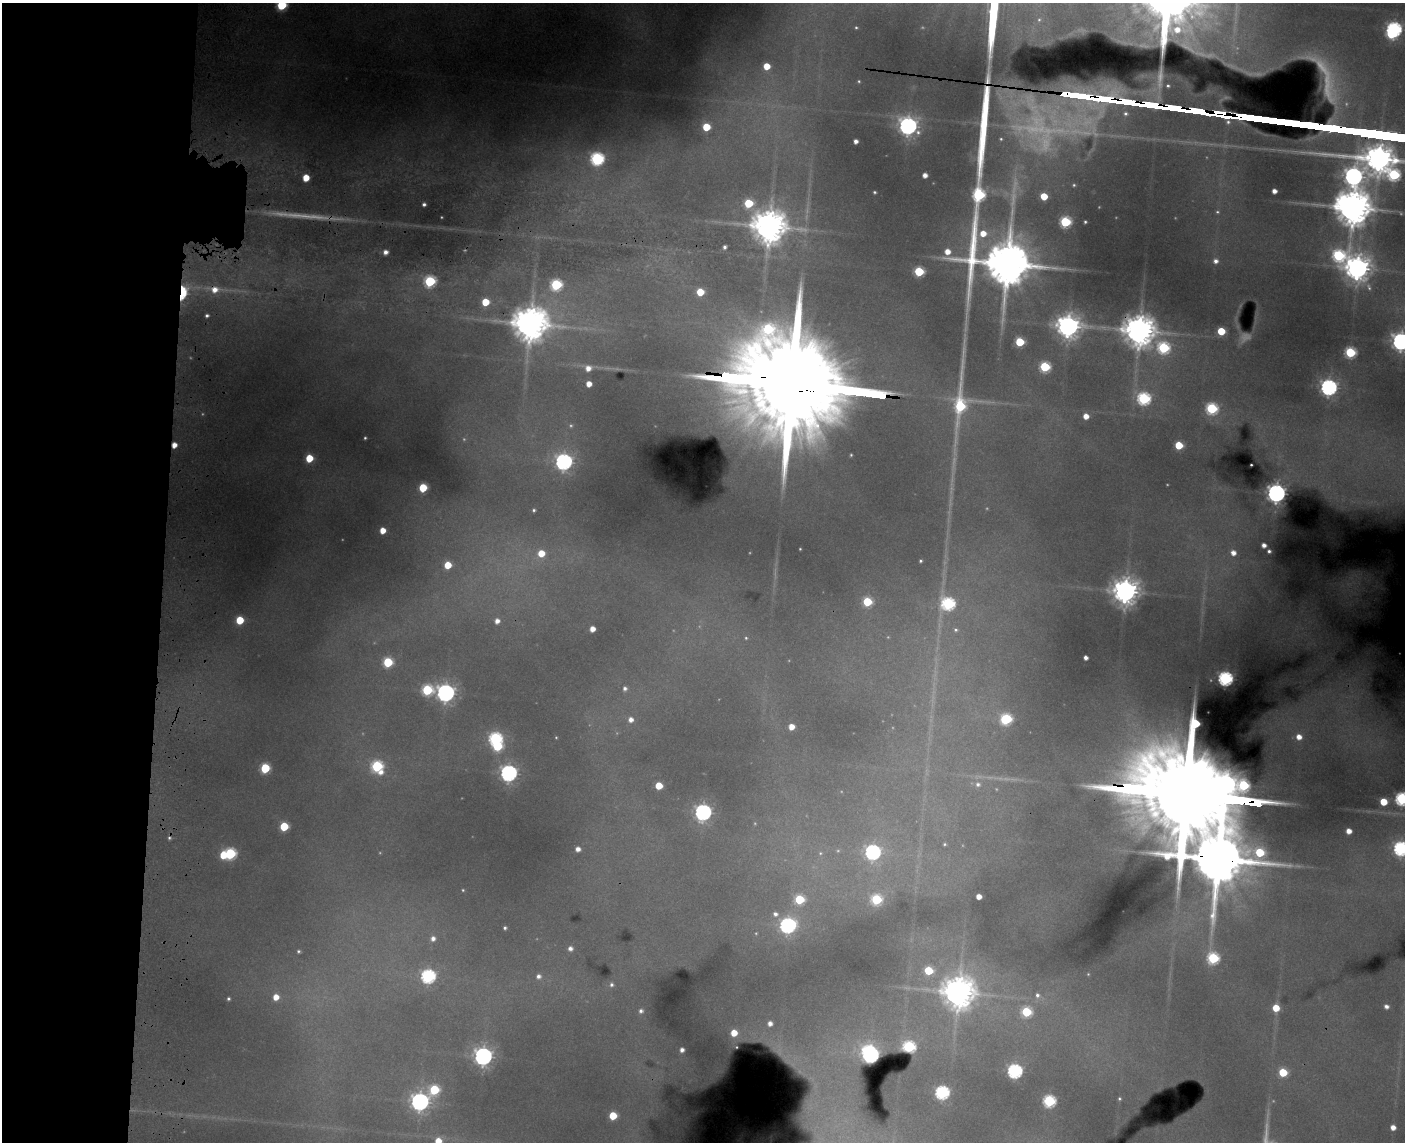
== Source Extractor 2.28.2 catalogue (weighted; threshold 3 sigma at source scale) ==
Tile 4 of 3 x 4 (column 1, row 2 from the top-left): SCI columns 226-1628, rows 2303-3442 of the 4769 x 4603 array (HDU 1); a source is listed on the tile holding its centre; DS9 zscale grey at full resolution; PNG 1407 x 1144 px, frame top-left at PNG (2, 3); no overlay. Shown black and unused: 12% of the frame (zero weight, under 3 of 4 exposures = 6% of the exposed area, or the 3 px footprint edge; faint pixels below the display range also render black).
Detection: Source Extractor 2.28.2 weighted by HDU 2 'WHT'; one run over the whole footprint, this tile lists its part. Background 0.351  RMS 0.013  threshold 0.0593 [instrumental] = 3 sigma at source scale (4.5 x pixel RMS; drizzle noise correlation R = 1.50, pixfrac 1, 0.05/0.05 arcsec/px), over >= 5 px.
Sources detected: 184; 23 too faint to see at this stretch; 5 inside a brighter object's white glare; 1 cosmic-ray / hot-pixel residue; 3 long thin detections or spike segments (spike, bleed or trail) — not listed; the other 152 listed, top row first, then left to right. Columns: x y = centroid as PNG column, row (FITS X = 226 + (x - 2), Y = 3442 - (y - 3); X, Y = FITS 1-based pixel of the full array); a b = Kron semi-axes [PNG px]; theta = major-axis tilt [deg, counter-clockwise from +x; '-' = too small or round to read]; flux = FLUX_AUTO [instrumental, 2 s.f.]
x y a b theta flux
282 5 6 6 - 150
1039 20 7 5 72 3.6
856 27 3 3 - 2
1394 29 7 6 - 490
767 66 5 5 - 36
859 81 5 4 - 2.4
1168 86 6 5 - 3.8
1125 113 9 8 - 9.7
908 126 8 7 - 940
706 127 5 5 - 62
1001 139 5 4 - 2.3
856 141 4 4 - 9.6
597 159 7 7 - 340
925 175 4 4 - 12
306 178 5 5 - 34
1074 185 4 3 - 2.1
1274 191 4 4 - 13
874 192 3 3 - 2.4
979 195 20 7 12 270
1044 196 5 5 - 46
749 203 6 6 - 95
424 204 4 4 - 4.6
1217 212 6 6 - 3.5
1065 222 6 6 - 190
1085 222 3 3 - 2.3
769 226 12 10 -6 4300
725 247 4 4 - 4.9
385 252 5 5 - 10
1216 261 6 6 - 9.3
1007 263 23 15 -13 11000
919 272 6 5 - 130
430 281 7 6 - 190
556 285 6 6 - 200
214 289 17 9 -6 28
183 292 14 7 76 84
700 292 5 5 - 54
485 302 5 5 - 51
207 316 4 3 - 4.1
530 324 12 10 -2 4800
1068 326 9 8 - 1900
1139 330 11 9 -8 4000
1221 331 5 5 - 72
1401 341 7 7 - 1000
1020 342 5 5 - 97
1163 348 7 6 - 230
1350 352 6 6 - 170
1045 367 6 6 - 160
588 368 8 7 - 15
589 384 5 4 - 18
789 384 93 25 -8 86000
1329 387 7 7 - 680
1144 398 7 6 - 300
960 404 72 15 84 240
1212 408 6 6 - 210
1086 416 5 5 - 19
365 438 3 3 - 2.2
174 445 5 4 - 18
1179 445 5 5 - 75
851 455 3 3 - 1.8
309 458 5 5 - 55
564 462 7 7 - 710
1251 465 3 2 - 1.7
423 488 5 5 - 76
1276 493 7 6 - 1200
534 510 4 3 - 2.9
383 530 5 5 - 24
1264 545 4 4 - 10
800 549 3 3 - 1.5
1269 551 4 3 - 3.8
541 553 6 6 - 36
1233 553 5 5 - 13
921 561 3 3 - 2.6
448 565 5 5 - 44
1125 591 9 8 - 2400
867 602 6 6 - 100
948 604 7 7 - 300
240 620 5 5 - 57
497 621 6 5 - 11
592 629 5 5 - 16
956 630 7 6 - 4.6
746 638 5 4 - 2.3
1086 658 4 4 - 7.8
388 662 6 6 - 110
1225 679 6 6 - 460
625 689 6 6 - 5.6
427 690 7 6 - 150
445 693 7 7 - 910
1006 719 7 6 - 190
631 720 5 5 - 11
791 727 5 5 - 22
1299 737 6 6 - 18
495 739 6 6 - 300
377 766 6 6 - 190
265 768 6 6 - 110
381 772 7 6 - 11
509 773 7 7 - 700
978 784 7 7 - 6.7
659 786 5 5 - 41
1184 794 91 21 -7 73000
1402 799 6 6 - 380
1383 802 5 5 - 50
703 812 7 7 - 670
284 826 5 5 - 83
1349 831 5 4 - 16
944 844 4 4 - 2.4
1401 848 7 7 - 480
578 849 5 4 - 11
873 852 7 7 - 520
820 853 6 5 - 3
230 854 6 6 - 200
223 855 6 5 - 39
1217 859 30 16 -6 16000
463 890 4 4 - 1.8
979 896 5 4 - 18
799 899 6 6 - 110
876 899 6 6 - 150
775 914 8 7 - 9
788 925 9 7 22 550
505 928 4 3 - 3.4
433 938 6 6 - 9.2
570 948 5 5 - 6.9
298 951 4 4 - 2.7
1213 958 6 6 - 200
929 971 6 5 - 77
428 976 7 6 - 390
538 976 6 6 - 7.2
611 985 6 5 - 4.6
958 992 11 11 - 3600
1037 995 8 7 - 8
276 997 6 5 - 21
228 999 4 4 - 3.3
1386 1006 5 5 - 6.7
1276 1008 5 5 - 42
641 1011 5 5 - 5.7
1026 1012 6 6 - 140
770 1023 5 5 - 10
734 1033 5 5 - 30
736 1047 3 2 - 0.84
909 1047 7 6 - 240
682 1050 4 4 - 7.9
870 1054 10 7 -56 780
483 1056 7 7 - 960
1015 1071 6 6 - 440
1283 1072 5 5 - 82
434 1090 7 6 - 120
942 1092 6 6 - 370
1119 1099 3 3 - 2.1
1049 1101 6 6 - 250
420 1102 7 7 - 950
613 1116 5 5 - 62
1393 1127 5 5 - 15
438 1141 6 6 - 29
Overlapping masked pixels (flux is a lower limit): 8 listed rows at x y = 214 289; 183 292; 530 324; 1139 330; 789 384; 174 445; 1184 794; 1217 859
Isophote crosses this tile's border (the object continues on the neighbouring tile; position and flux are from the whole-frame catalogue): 5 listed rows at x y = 282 5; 1401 341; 1402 799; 1401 848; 438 1141
Unlisted compact peaks at least as high as the median listed source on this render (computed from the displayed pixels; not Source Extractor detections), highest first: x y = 1341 201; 1340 257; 1379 150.